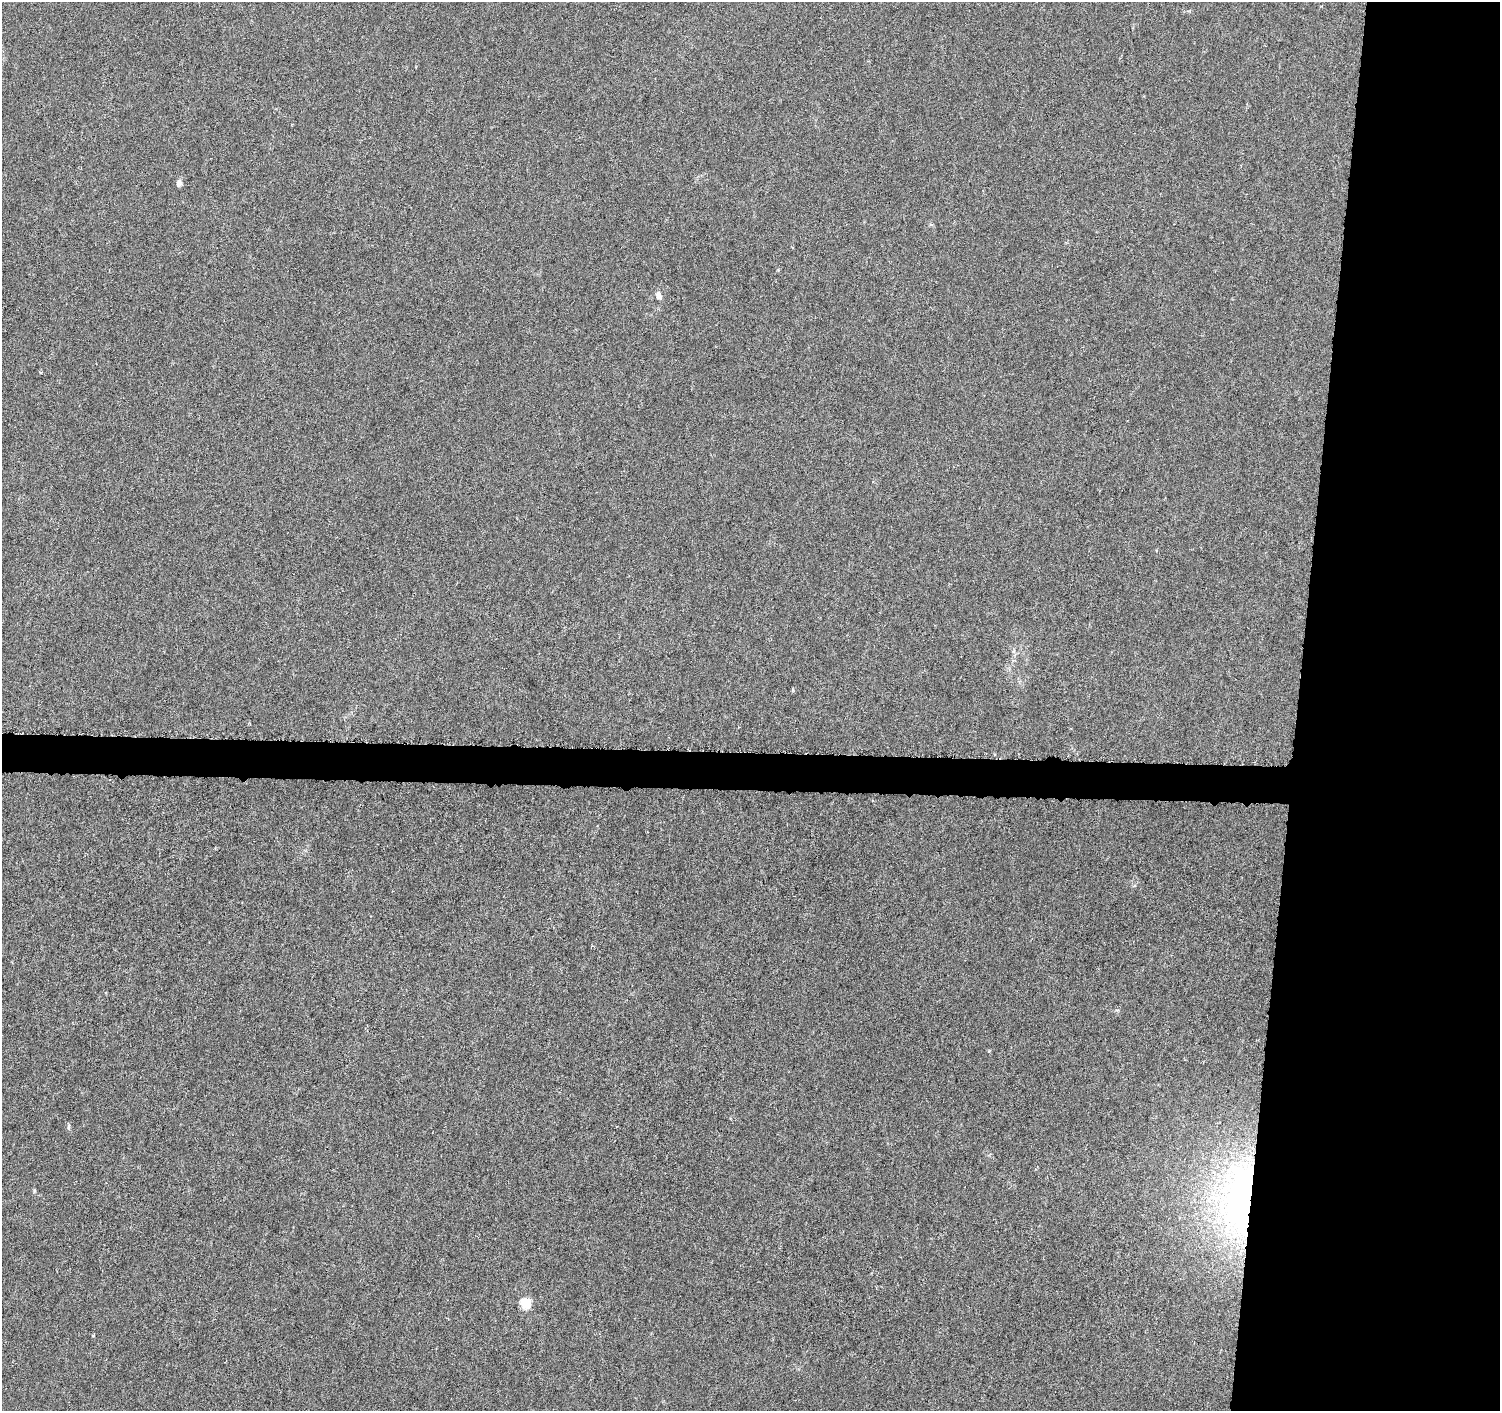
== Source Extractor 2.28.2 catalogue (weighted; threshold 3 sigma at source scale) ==
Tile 6 of 3 x 3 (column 3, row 2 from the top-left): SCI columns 3007-4504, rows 1693-3101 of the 4509 x 4744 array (HDU 1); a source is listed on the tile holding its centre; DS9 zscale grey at full resolution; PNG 1502 x 1413 px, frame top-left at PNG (2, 2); no overlay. Shown black and unused: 16% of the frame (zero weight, under 4 of 8 exposures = <1% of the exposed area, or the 3 px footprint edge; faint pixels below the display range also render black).
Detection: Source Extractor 2.28.2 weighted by HDU 2 'WHT'; one run over the whole footprint, this tile lists its part. Background -0.00214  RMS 0.0022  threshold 0.00903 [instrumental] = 3 sigma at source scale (4.09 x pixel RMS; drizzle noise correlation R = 1.36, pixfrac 0.8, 0.0396/0.0396 arcsec/px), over >= 5 px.
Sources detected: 7; all 7 listed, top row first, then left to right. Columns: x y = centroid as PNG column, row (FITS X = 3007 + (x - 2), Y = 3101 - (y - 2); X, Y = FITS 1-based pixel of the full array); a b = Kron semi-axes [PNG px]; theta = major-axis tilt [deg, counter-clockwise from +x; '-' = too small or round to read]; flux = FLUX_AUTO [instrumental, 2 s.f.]
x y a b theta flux
179 183 7 5 85 0.94
658 295 8 6 -77 1
68 1127 8 4 89 0.33
34 1191 5 3 - 0.21
1239 1199 107 45 85 67
525 1303 6 5 - 12
93 1335 4 2 - 0.16
Overlapping masked pixels (flux is a lower limit): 1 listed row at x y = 1239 1199